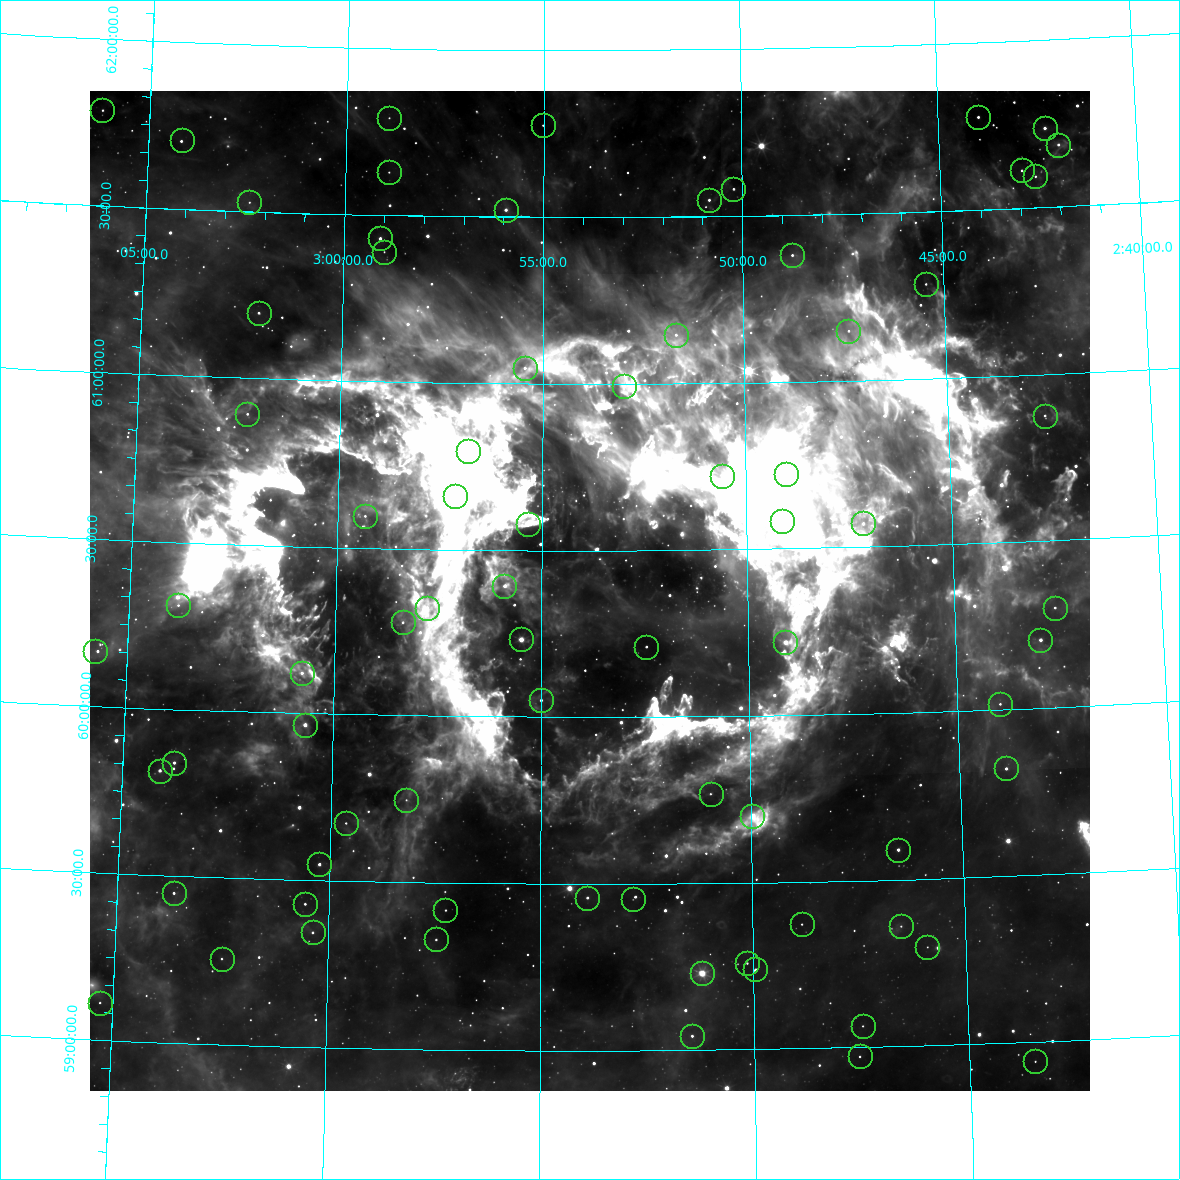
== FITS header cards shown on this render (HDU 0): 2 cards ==
NAXIS1  =                 1000
NAXIS2  =                 1000

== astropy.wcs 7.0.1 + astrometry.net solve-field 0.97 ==
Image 1000 x 1000 px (HDU 0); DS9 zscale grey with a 90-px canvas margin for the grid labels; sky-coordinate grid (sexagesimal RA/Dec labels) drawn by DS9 from the SOLVED WCS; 75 Tycho-2 reference stars matched to detected sources circled (green)
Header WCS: RA---TAN/DEC--TAN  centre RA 02:53:50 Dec +60:23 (43.46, +60.38 deg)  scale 10.8 arcsec/px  FOV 180.0' x 180.0'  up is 0 deg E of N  parity normal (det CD < 0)
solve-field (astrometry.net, Tycho-2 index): VERIFIED the header's WCS against the Tycho-2 star catalogue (verified at 3 index scales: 44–72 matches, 0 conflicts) and refined it, rather than solving blind
Solved WCS: RA---TAN-SIP/DEC--TAN-SIP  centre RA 02:53:50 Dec +60:23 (43.46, +60.38 deg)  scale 10.8 arcsec/px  FOV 180.0' x 180.0'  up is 0 deg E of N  parity normal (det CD < 0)
The solver's refit moves the header's centre by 0.74 arcsec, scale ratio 1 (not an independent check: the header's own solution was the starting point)
Tycho-2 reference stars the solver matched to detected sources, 75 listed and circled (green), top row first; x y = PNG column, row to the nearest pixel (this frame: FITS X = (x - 90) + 1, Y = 1000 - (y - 91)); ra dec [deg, ICRS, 3 dp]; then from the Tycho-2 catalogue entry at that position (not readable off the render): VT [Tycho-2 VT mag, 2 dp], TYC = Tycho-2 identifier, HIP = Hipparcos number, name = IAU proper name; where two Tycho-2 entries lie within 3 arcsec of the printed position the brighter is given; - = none
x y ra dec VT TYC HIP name
102 110 46.550 +61.786 9.98 4048-197-1 - -
978 117 40.996 +61.778 8.45 4047-311-1 - -
389 118 44.732 +61.792 9.79 4048-131-1 - -
543 125 43.756 +61.775 11.09 4048-553-1 - -
1045 128 40.578 +61.737 9.00 4047-860-1 - -
182 140 46.040 +61.706 6.71 4048-237-1 14286 -
1058 145 40.496 +61.686 10.18 4047-713-1 - -
1022 170 40.734 +61.613 9.68 4047-323-1 - -
389 172 44.727 +61.629 10.65 4048-221-1 - -
1035 176 40.649 +61.594 7.06 4047-449-1 12656 -
733 189 42.553 +61.582 9.37 4047-2386-1 - -
709 200 42.708 +61.550 9.48 4047-2703-1 - -
249 202 45.601 +61.528 9.37 4048-887-1 - -
506 210 43.987 +61.521 5.63 4048-1977-1 13665 -
380 238 44.774 +61.430 8.70 4048-330-1 - -
384 252 44.747 +61.390 9.98 4048-1858-1 - -
792 255 42.192 +61.380 10.35 4047-1699-1 - -
926 284 41.361 +61.283 9.81 4047-711-1 - -
259 313 45.515 +61.196 9.48 4048-1350-1 - -
848 331 41.850 +61.149 10.33 4047-521-1 - -
676 335 42.923 +61.146 8.55 4048-726-1 13338 -
525 368 43.862 +61.047 11.25 4048-1003-1 - -
624 386 43.248 +60.993 10.88 4048-880-1 - -
247 414 45.571 +60.893 9.61 4048-1806-1 - -
1045 416 40.654 +60.876 9.90 4047-1707-1 - -
468 451 44.206 +60.797 10.98 4048-1664-1 - -
786 474 42.253 +60.723 11.37 4047-2869-1 - -
722 476 42.644 +60.720 11.63 4047-2585-1 - -
455 496 44.283 +60.662 9.86 4048-1759-1 - -
365 516 44.833 +60.597 9.51 4048-1768-1 - -
782 521 42.287 +60.584 11.00 4047-2575-1 - -
863 523 41.790 +60.571 6.59 4047-1475-1 13004 -
528 524 43.835 +60.578 10.53 4048-1198-1 - -
504 586 43.976 +60.393 7.87 4048-1810-1 - -
178 605 45.953 +60.312 7.28 4048-1832-1 14254 -
427 608 44.445 +60.324 8.84 4048-546-1 13807 -
1055 608 40.643 +60.299 9.13 4047-2294-1 - -
403 622 44.591 +60.280 11.16 4048-1718-1 - -
521 639 43.874 +60.233 8.97 4048-1644-1 - -
1040 640 40.737 +60.204 10.43 4047-174-1 - -
785 642 42.277 +60.220 10.40 4047-2512-1 - -
646 647 43.118 +60.211 10.37 4048-1413-1 - -
95 651 46.441 +60.167 12.27 4048-1665-1 - -
302 673 45.193 +60.122 10.99 4048-1676-1 - -
541 700 43.752 +60.051 9.92 4048-1503-1 - -
1000 704 40.996 +60.017 10.53 4047-292-1 - -
305 725 45.166 +59.967 10.15 3713-105-1 - -
174 763 45.941 +59.840 8.30 3713-425-1 - -
1006 768 40.974 +59.823 7.85 3712-397-1 12750 -
160 771 46.026 +59.815 9.97 3713-193-1 - -
711 794 42.739 +59.768 12.45 3712-1571-1 - -
406 800 44.553 +59.748 10.06 3713-557-1 - -
752 816 42.491 +59.700 11.25 3712-1561-1 - -
346 823 44.908 +59.675 11.01 3713-121-1 - -
898 850 41.631 +59.590 9.41 3712-1271-1 - -
319 864 45.060 +59.549 9.29 3713-527-1 - -
174 893 45.915 +59.449 8.01 3713-1295-1 - -
587 898 43.473 +59.459 10.62 3713-735-1 - -
633 899 43.205 +59.453 11.67 3712-1491-1 - -
305 904 45.139 +59.429 11.18 3713-691-1 - -
445 910 44.310 +59.419 9.63 3713-847-1 - -
802 924 42.211 +59.373 11.55 3712-1933-1 - -
901 926 41.627 +59.360 10.44 3712-211-1 - -
313 932 45.090 +59.344 9.01 3713-871-1 - -
436 939 44.363 +59.330 10.04 3713-469-1 - -
927 947 41.476 +59.296 10.02 3712-773-1 - -
222 959 45.620 +59.258 9.46 3713-677-1 - -
747 963 42.536 +59.259 11.20 3712-1711-1 - -
755 969 42.488 +59.240 8.71 3712-1641-1 13205 -
702 973 42.801 +59.231 10.96 3712-1849-1 - -
100 1003 46.322 +59.113 12.18 3713-1014-1 - -
863 1026 41.866 +59.064 11.82 3712-829-1 - -
692 1036 42.863 +59.043 10.75 3712-1618-1 - -
860 1056 41.889 +58.973 11.00 3712-2087-1 - -
1035 1061 40.870 +58.942 9.61 3712-1129-1 - -